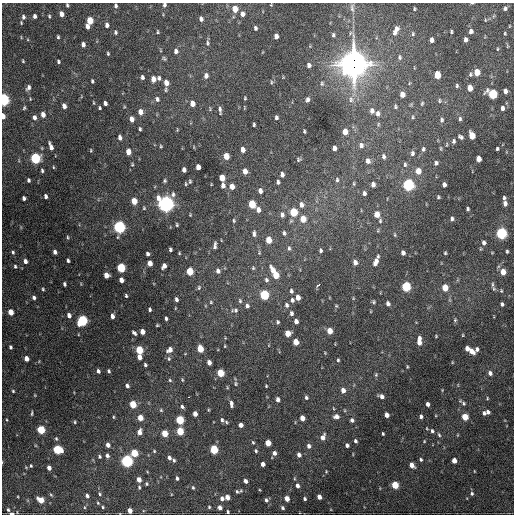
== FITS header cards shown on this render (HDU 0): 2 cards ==
NAXIS1  =                  512 / Axis length
NAXIS2  =                  512 / Axis length

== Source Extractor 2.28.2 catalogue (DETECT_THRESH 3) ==
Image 512 x 512 px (HDU 0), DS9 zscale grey, 1 PNG px = 1 image px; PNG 516 x 516 px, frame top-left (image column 1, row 512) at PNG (2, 3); no overlay
Background 1590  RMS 42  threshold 125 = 3 sigma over >= 5 px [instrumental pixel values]
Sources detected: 374; all 374 listed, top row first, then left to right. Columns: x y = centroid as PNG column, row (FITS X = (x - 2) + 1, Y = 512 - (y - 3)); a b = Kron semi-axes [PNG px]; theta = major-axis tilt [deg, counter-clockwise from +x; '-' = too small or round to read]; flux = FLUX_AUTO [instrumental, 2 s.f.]
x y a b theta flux
472 3 4 2 - 2.7e+03
67 5 4 3 - 3.8e+03
164 5 6 4 -82 6.3e+03
271 5 3 3 - 2.0e+03
115 6 6 4 -81 6.3e+03
352 8 13 6 -87 1.0e+04
505 8 6 5 - 7.0e+03
235 9 6 5 - 3.5e+04
414 9 4 3 - 2.8e+03
61 14 5 4 - 1.7e+04
242 14 5 4 - 1.1e+04
34 16 4 3 - 8.1e+03
49 16 4 3 - 3.3e+03
23 17 6 4 -85 7.4e+03
201 19 5 4 - 1.0e+04
90 20 5 4 - 6.0e+04
485 20 6 4 -90 3.1e+03
21 23 4 3 - 2.7e+03
107 25 5 4 - 1.1e+04
87 26 5 4 - 1.4e+04
509 26 4 3 - 2.0e+03
255 28 4 3 - 5.7e+03
396 30 8 5 43 1.4e+04
471 31 5 4 - 1.2e+04
115 32 5 4 - 4.9e+03
157 32 4 3 - 3.3e+03
451 32 4 3 - 3.9e+03
394 33 10 6 80 1.2e+04
505 33 4 3 - 2.9e+03
413 34 6 4 87 4.1e+03
333 35 6 4 -83 5.1e+03
276 36 5 4 - 1.4e+04
58 37 4 3 - 3.9e+03
432 40 5 4 - 1.3e+04
465 40 5 4 - 1.1e+04
207 43 7 5 90 5.7e+03
83 44 5 4 - 1.2e+04
497 49 5 3 - 2.9e+03
176 51 6 5 - 9.7e+03
108 53 3 3 - 3.3e+03
399 57 7 5 -89 5.7e+03
164 58 6 4 -39 3.9e+03
23 61 4 3 - 2.9e+03
58 62 4 3 - 4.3e+03
353 64 12 11 - 3.0e+06
309 65 5 5 - 9.1e+03
477 72 5 4 - 4.9e+04
470 74 6 5 - 5.0e+03
437 75 6 4 -87 6.4e+04
206 76 6 5 - 1.3e+04
142 77 4 3 - 6.6e+03
159 78 6 5 - 5.5e+03
153 79 5 4 - 2.1e+04
92 81 4 3 - 4.3e+03
272 82 5 5 - 4.2e+03
166 83 5 4 - 2.1e+04
322 83 7 5 62 5.2e+03
457 86 5 4 - 4.3e+03
28 88 7 5 59 9.0e+03
470 88 5 4 - 2.9e+04
166 90 5 4 - 3.4e+03
505 91 5 4 - 1.2e+04
402 94 5 4 - 2.1e+04
493 94 6 5 - 1.8e+05
245 98 4 3 - 3.1e+03
30 99 4 2 - 2.1e+03
157 99 7 5 -75 6.9e+03
351 99 10 6 89 1.2e+04
3 100 6 4 -83 4.8e+05
307 100 6 5 - 8.1e+03
439 101 6 5 - 4.5e+03
93 103 5 3 - 2.5e+03
105 103 4 4 - 8.5e+03
422 103 7 4 64 3.9e+03
192 104 5 4 - 2.4e+04
64 106 5 4 - 1.4e+04
395 107 6 4 89 4.2e+03
24 108 5 4 - 3.6e+03
100 108 4 3 - 3.6e+03
502 108 5 4 - 1.1e+04
220 110 9 4 -84 7.5e+03
372 111 6 5 - 1.1e+04
140 112 6 5 - 2.0e+04
378 113 6 5 - 1.0e+04
43 115 5 4 - 1.8e+04
3 116 5 3 - 2.0e+04
34 117 6 4 -80 1.0e+04
276 117 4 3 - 6.3e+03
413 117 5 3 - 3.0e+03
132 119 5 4 - 1.8e+04
460 119 7 4 90 5.3e+03
442 120 6 5 - 5.7e+03
254 125 4 3 - 4.0e+03
140 129 4 3 - 4.2e+03
177 130 5 3 - 2.4e+03
304 131 4 2 - 3.6e+03
345 132 5 4 - 3.2e+04
472 136 6 4 -77 5.6e+04
120 137 5 4 - 1.1e+04
460 137 7 4 -32 6.9e+03
453 141 6 5 - 6.2e+03
361 145 7 6 - 9.3e+03
161 146 4 3 - 3.1e+03
51 147 7 4 -71 1.6e+04
42 148 5 3 - 2.4e+03
334 148 5 4 - 1.3e+04
441 148 7 3 -82 3.2e+03
423 149 6 4 80 5.3e+03
497 149 4 4 - 4.9e+03
91 150 5 4 - 2.6e+03
243 150 5 4 - 1.9e+04
128 152 5 4 - 2.9e+04
412 153 6 4 76 6.8e+03
226 156 5 4 - 3.9e+04
383 157 7 5 -83 7.2e+03
35 158 6 5 - 2.9e+05
299 159 6 5 - 4.6e+03
478 159 5 4 - 2.6e+04
368 161 6 5 - 1.3e+04
436 163 6 4 62 6.8e+03
405 164 6 5 - 4.9e+03
132 165 6 5 - 4.1e+03
53 167 5 3 - 2.5e+03
198 167 5 4 - 2.1e+04
184 170 5 4 - 1.2e+04
42 171 4 3 - 4.2e+03
245 171 5 4 - 2.0e+04
418 171 6 5 - 3.4e+04
282 174 5 4 - 1.1e+04
222 178 5 4 - 4.4e+04
28 180 4 3 - 5.1e+03
337 180 6 5 - 5.1e+03
164 181 5 4 - 4.4e+03
190 181 5 4 - 3.9e+03
278 182 5 4 - 6.7e+03
186 184 4 3 - 3.1e+03
211 184 3 2 - 1.9e+03
354 184 6 3 -90 3.4e+03
373 184 5 4 - 1.2e+04
408 185 6 5 - 4.4e+05
444 185 5 4 - 1.1e+04
223 186 5 4 - 1.1e+04
232 186 5 4 - 2.4e+04
260 191 5 4 - 1.4e+04
364 193 5 4 - 6.8e+03
45 196 4 3 - 7.9e+03
438 197 5 4 - 4.0e+03
24 198 4 3 - 7.4e+03
504 198 5 4 - 5.9e+03
134 201 5 4 - 3.9e+04
505 203 5 4 - 1.0e+04
166 204 7 7 - 1.2e+06
252 204 6 5 - 8.0e+04
301 205 7 6 - 1.4e+04
144 208 5 4 - 3.5e+03
468 209 4 3 - 5.0e+03
258 210 6 5 - 1.3e+04
294 212 6 5 - 1.1e+05
377 214 5 5 - 3.4e+04
282 215 7 6 - 1.1e+04
303 219 6 5 - 3.8e+04
452 219 5 4 - 7.8e+03
234 221 5 4 - 3.5e+03
380 221 6 4 77 4.2e+03
177 225 4 3 - 3.3e+03
119 227 6 5 - 5.9e+05
284 233 7 6 - 7.4e+03
501 233 6 5 - 4.0e+05
254 234 8 5 89 8.8e+03
395 235 6 4 -84 3.8e+03
68 237 5 3 - 3.1e+03
221 240 4 2 - 1.7e+03
268 240 5 4 - 4.4e+04
484 243 6 5 - 9.2e+03
215 245 7 3 83 8.1e+03
289 248 7 5 83 6.6e+03
170 249 4 3 - 5.7e+03
320 251 6 4 -89 5.7e+03
507 251 3 3 - 3.7e+03
13 252 5 5 - 5.2e+03
55 252 4 4 - 8.6e+03
179 253 3 3 - 2.7e+03
259 253 6 4 80 3.1e+03
403 253 5 4 - 1.1e+04
445 253 4 3 - 3.3e+03
147 254 4 3 - 7.0e+03
68 260 4 3 - 5.2e+03
25 261 5 4 - 1.1e+04
355 262 5 5 - 1.5e+04
375 262 10 5 66 2.0e+04
150 263 5 4 - 2.5e+04
15 266 5 4 - 4.5e+03
164 266 5 4 - 1.3e+04
121 268 5 5 - 1.6e+05
253 268 6 5 - 4.0e+03
273 270 10 6 -62 2.8e+04
190 271 5 4 - 7.9e+04
218 271 7 5 -76 1.1e+04
503 272 5 4 - 3.2e+04
106 275 5 4 - 2.5e+04
276 275 5 5 - 5.1e+04
121 280 5 4 - 1.6e+04
266 280 7 6 - 6.9e+03
64 284 4 3 - 5.5e+03
492 284 10 4 -85 5.8e+03
318 285 4 2 - 7.6e+03
406 286 5 5 - 2.0e+05
199 287 7 5 62 5.5e+03
445 288 5 4 - 5.0e+04
43 289 4 4 - 3.3e+03
291 291 5 4 - 5.8e+03
501 291 4 3 - 2.6e+03
264 295 5 5 - 2.0e+05
126 296 4 3 - 3.8e+03
298 297 5 4 - 2.0e+04
34 298 5 4 - 6.9e+03
353 298 5 3 - 2.6e+03
176 299 4 3 - 7.3e+03
292 300 6 5 - 7.0e+03
240 301 7 5 -75 5.9e+03
211 302 5 4 - 3.6e+03
373 302 5 5 - 3.9e+03
388 304 5 4 - 9.5e+03
502 304 4 3 - 5.6e+03
286 305 6 4 -72 7.0e+03
247 306 7 6 - 8.4e+03
336 306 4 3 - 3.1e+03
150 310 4 3 - 4.9e+03
235 310 12 6 0 1.1e+04
11 312 5 4 - 3.4e+04
291 313 6 5 - 6.8e+03
69 315 5 4 - 1.3e+04
112 316 5 4 - 1.2e+04
166 318 4 3 - 5.5e+03
455 320 6 5 - 4.0e+03
82 321 6 5 - 3.0e+05
296 321 5 4 - 1.3e+04
278 322 5 4 - 4.5e+03
157 325 3 3 - 2.8e+03
330 331 5 4 - 3.4e+04
142 332 5 4 - 2.0e+04
134 333 5 3 - 6.4e+03
288 333 5 4 - 3.9e+04
463 335 4 3 - 2.3e+03
436 336 4 3 - 2.2e+03
419 341 8 4 89 2.8e+04
296 342 5 4 - 3.6e+04
225 346 3 3 - 2.4e+03
10 347 4 3 - 5.3e+03
467 348 5 4 - 1.6e+04
200 349 5 4 - 5.5e+04
477 349 6 4 64 7.7e+03
139 350 5 4 - 1.1e+05
170 350 7 5 37 1.5e+04
471 351 6 4 -51 2.2e+04
325 353 4 3 - 2.2e+03
139 357 5 4 - 1.9e+04
26 358 5 4 - 2.0e+04
169 359 6 5 - 4.9e+03
338 360 4 3 - 3.2e+03
209 362 5 4 - 1.5e+04
452 362 4 3 - 2.1e+03
145 365 4 3 - 4.8e+03
407 367 4 3 - 2.7e+03
98 371 5 4 - 7.5e+03
109 371 4 3 - 4.7e+03
220 373 5 4 - 8.7e+04
490 373 5 5 - 1.0e+04
376 375 6 5 - 3.8e+03
170 380 5 4 - 3.4e+03
182 380 6 3 -81 2.8e+03
236 384 6 4 89 4.4e+03
127 386 5 4 - 7.5e+03
266 386 3 2 - 2.6e+03
227 387 5 3 - 2.6e+03
343 390 5 4 - 1.7e+04
13 391 4 4 - 3.2e+03
35 395 4 3 - 2.2e+03
381 396 5 4 - 1.3e+04
189 397 3 2 - 2.5e+03
306 397 4 4 - 5.2e+03
487 398 5 3 - 2.6e+03
278 399 5 4 - 1.1e+04
464 403 7 6 - 6.6e+03
133 404 5 4 - 7.4e+04
231 404 7 4 -85 9.9e+03
428 404 4 4 - 1.0e+04
182 407 5 4 - 5.9e+03
333 408 5 3 - 2.1e+03
161 410 5 4 - 3.4e+03
208 410 5 3 - 2.6e+03
488 412 5 4 - 1.0e+04
32 413 6 3 83 3.8e+03
484 413 6 5 - 7.5e+03
195 414 4 4 - 2.0e+04
387 415 4 4 - 1.8e+04
336 416 5 5 - 1.3e+04
421 416 4 4 - 8.1e+03
113 417 5 3 - 2.8e+03
465 417 5 4 - 5.5e+04
140 418 5 4 - 3.2e+04
302 418 5 4 - 2.6e+04
7 420 4 3 - 2.4e+03
180 420 5 4 - 1.4e+05
222 420 6 4 -64 5.5e+03
352 420 5 4 - 7.3e+03
75 422 4 3 - 3.0e+03
226 422 5 4 - 3.7e+03
241 425 4 4 - 1.4e+04
41 430 5 4 - 1.2e+05
180 431 5 4 - 8.7e+04
432 431 5 4 - 5.7e+03
139 432 6 4 82 1.8e+04
165 433 5 4 - 5.4e+04
383 434 3 3 - 3.5e+03
439 435 6 4 -70 4.8e+03
457 435 5 3 - 2.3e+03
323 437 7 5 68 1.6e+04
56 439 5 4 - 3.8e+03
355 441 4 4 - 5.6e+03
424 441 4 3 - 2.5e+03
253 442 5 4 - 3.2e+03
268 443 5 4 - 4.1e+04
108 445 4 4 - 1.4e+04
347 445 4 3 - 8.2e+03
309 446 5 5 - 9.2e+03
214 449 5 4 - 1.5e+05
57 450 6 5 - 1.5e+05
154 451 4 4 - 3.0e+03
256 451 4 4 - 4.0e+03
134 453 5 4 - 8.2e+04
274 453 5 4 - 1.0e+04
299 455 5 4 - 1.1e+04
99 456 4 4 - 4.3e+03
107 456 5 4 - 8.3e+03
169 458 5 4 - 7.9e+03
174 460 4 4 - 4.6e+03
421 460 4 4 - 4.3e+03
454 460 4 4 - 2.4e+04
127 461 5 5 - 5.6e+05
263 464 4 4 - 1.1e+04
412 465 5 4 - 1.9e+04
31 466 5 4 - 3.2e+03
49 468 4 4 - 1.6e+04
326 471 4 4 - 2.4e+03
474 471 4 2 - 1.9e+03
177 478 4 3 - 5.3e+03
139 480 4 4 - 2.1e+04
245 481 4 3 - 1.0e+04
146 484 5 4 - 4.0e+03
297 485 5 4 - 9.3e+03
395 485 5 4 - 7.7e+04
139 487 5 3 - 4.2e+03
193 488 5 3 - 3.7e+03
237 491 6 4 -53 4.5e+03
472 493 6 5 - 5.6e+03
99 494 5 4 - 3.8e+03
87 496 4 3 - 7.8e+03
227 497 4 4 - 1.7e+04
319 497 4 4 - 2.0e+04
222 498 5 5 - 1.1e+04
287 499 5 4 - 2.5e+04
305 499 3 3 - 5.2e+03
41 500 5 4 - 4.5e+04
266 500 6 5 - 6.5e+03
98 503 4 3 - 2.8e+03
103 507 4 3 - 2.9e+03
209 507 3 3 - 3.0e+03
220 507 4 4 - 1.2e+04
283 508 5 4 - 4.9e+03
8 510 4 3 - 4.2e+03
130 510 4 4 - 1.8e+04
228 512 3 3 - 3.8e+03
11 514 5 2 - 1.1e+04
At the frame edge (FLAGS 8, measured only in part): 7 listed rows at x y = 472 3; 67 5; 164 5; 115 6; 3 100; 3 116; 11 514